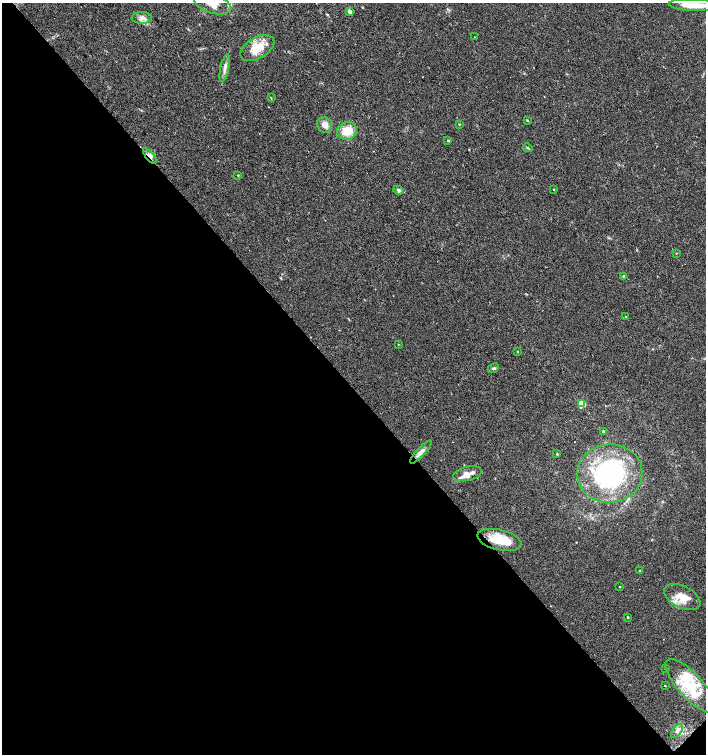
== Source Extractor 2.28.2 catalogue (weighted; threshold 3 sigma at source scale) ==
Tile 14 of 4 x 4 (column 2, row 4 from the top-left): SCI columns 1582-2988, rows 31-1534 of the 6042 x 6072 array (HDU 1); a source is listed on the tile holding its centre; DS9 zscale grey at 2 x 2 block average (1 PNG px = mean of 2 x 2 image px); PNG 708 x 756 px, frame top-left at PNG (2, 3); each listed source drawn as its Kron ellipse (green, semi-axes under 4 px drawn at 4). Shown black and unused: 49% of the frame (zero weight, under 2 of 3 exposures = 2% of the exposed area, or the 3 px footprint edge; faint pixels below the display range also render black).
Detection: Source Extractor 2.28.2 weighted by HDU 2 'WHT'; one run over the whole footprint, this tile lists its part. Background 0.0654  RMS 0.0089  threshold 0.0403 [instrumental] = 3 sigma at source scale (4.5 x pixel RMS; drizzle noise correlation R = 1.50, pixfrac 1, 0.0396/0.0396 arcsec/px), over >= 5 px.
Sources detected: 49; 2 inside a brighter object's white glare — neither listed nor drawn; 8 inside a brighter listed object's ellipse — not listed separately; the other 39 listed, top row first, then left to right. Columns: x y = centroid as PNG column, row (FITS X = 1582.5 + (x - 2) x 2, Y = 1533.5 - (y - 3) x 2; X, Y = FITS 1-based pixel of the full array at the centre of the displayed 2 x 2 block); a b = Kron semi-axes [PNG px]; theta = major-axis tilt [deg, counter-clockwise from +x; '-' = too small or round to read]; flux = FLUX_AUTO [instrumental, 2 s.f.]
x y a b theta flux
213 4 19 9 -16 24
693 5 23 6 -2 30
349 11 4 3 - 7.9
142 18 10 6 1 11
474 37 2 2 - 0.91
257 48 18 10 30 41
225 68 14 4 77 9.3
271 98 4 2 - 1.2
527 120 3 3 - 2.1
459 124 3 3 - 1.3
325 125 8 7 - 15
347 131 10 9 - 37
448 141 2 2 - 2.1
528 148 4 2 - 1.7
150 156 9 4 -49 9.1
238 175 3 2 - 1.4
554 189 2 2 - 1.4
398 190 5 4 - 4.2
676 253 3 2 - 0.89
623 276 3 2 - 1
626 316 2 2 - 0.96
398 344 2 2 - 1.1
518 351 3 2 - 1.2
493 368 6 3 25 3.3
582 404 3 3 - 41
603 431 2 2 - 2.9
421 452 15 4 46 10
557 454 2 2 - 2.2
467 474 14 7 13 18
610 474 33 29 3 280
499 540 22 10 -13 56
640 571 2 2 - 1.1
619 586 2 2 - 2.1
682 597 19 11 -27 35
627 617 2 2 - 1.8
665 668 2 2 - 1.1
665 686 2 2 - 1.5
690 686 34 12 -47 79
677 731 8 4 50 7.5
Overlapping masked pixels (flux is a lower limit): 2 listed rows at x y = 150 156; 499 540
Isophote crosses this tile's border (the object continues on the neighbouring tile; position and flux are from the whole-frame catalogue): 1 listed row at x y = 213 4
Diffuse or blended objects may show on this block-average render without a row.